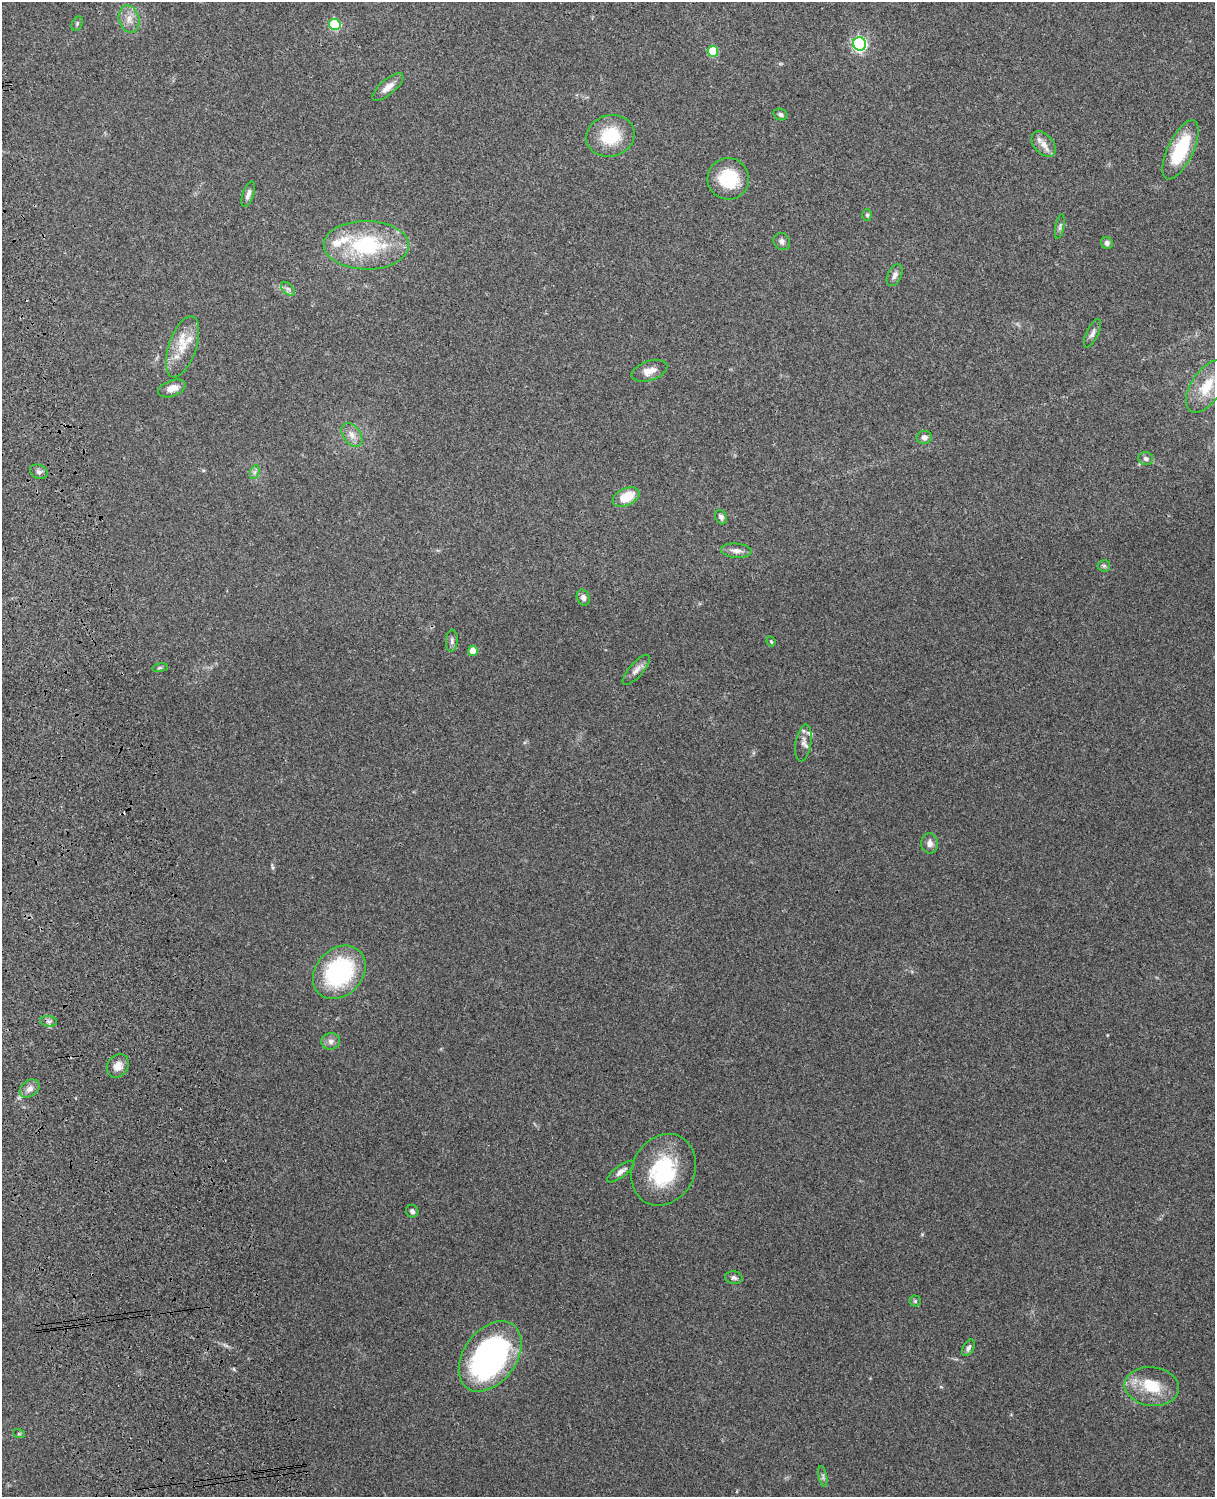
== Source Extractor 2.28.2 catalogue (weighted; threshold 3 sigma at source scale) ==
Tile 7 of 4 x 3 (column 3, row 2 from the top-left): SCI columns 2543-3755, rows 1660-3154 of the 5088 x 4927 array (HDU 1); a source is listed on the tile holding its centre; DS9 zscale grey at full resolution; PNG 1217 x 1499 px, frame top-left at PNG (2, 2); each listed source drawn as its Kron ellipse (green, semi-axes under 4 px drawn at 4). Shown black and unused: <1% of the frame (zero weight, under 3 of 4 exposures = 6% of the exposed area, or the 3 px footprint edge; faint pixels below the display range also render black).
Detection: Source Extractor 2.28.2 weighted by HDU 2 'WHT'; one run over the whole footprint, this tile lists its part. Background 0.217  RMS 0.0083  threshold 0.0375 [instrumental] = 3 sigma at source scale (4.5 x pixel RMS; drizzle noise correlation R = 1.50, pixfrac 1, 0.05/0.05 arcsec/px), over >= 5 px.
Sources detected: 61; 1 inside a brighter object's white glare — neither listed nor drawn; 4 inside a brighter listed object's ellipse — not listed separately; the other 56 listed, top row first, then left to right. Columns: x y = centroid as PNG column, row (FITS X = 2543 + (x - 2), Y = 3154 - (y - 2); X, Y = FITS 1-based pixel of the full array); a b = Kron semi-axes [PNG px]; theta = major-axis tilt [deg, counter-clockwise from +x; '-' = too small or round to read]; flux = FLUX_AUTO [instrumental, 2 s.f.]
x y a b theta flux
129 19 14 10 -74 7.5
77 24 7 5 65 1.4
335 24 6 5 - 52
860 44 7 6 - 160
713 51 5 5 - 32
388 87 19 7 40 6.9
780 114 7 5 -18 2.2
610 136 24 20 14 33
1043 144 15 9 -48 6.9
1180 150 32 12 64 46
728 179 21 20 - 34
248 194 13 5 72 4
867 215 6 5 - 1.4
1060 227 12 4 79 2.1
782 241 9 8 - 3.1
1107 243 6 5 - 2.4
366 245 42 24 -1 75
895 275 12 7 64 3.8
288 289 8 5 -44 2.6
1092 333 15 6 65 3.4
183 347 32 14 71 20
649 371 18 9 19 8
1206 386 29 15 58 25
172 388 14 8 20 7.4
352 435 13 8 -54 6.1
924 437 7 6 - 3.6
1146 459 7 6 - 2.9
39 472 9 6 -20 2.7
255 472 7 4 70 2.1
626 497 14 8 24 19
721 517 7 5 -64 2.5
736 551 15 7 -5 4.9
1104 566 6 6 - 1.6
583 598 8 6 -66 3.4
452 641 11 6 86 2.6
771 641 5 3 - 0.96
473 651 5 5 - 10
160 668 8 4 8 1.3
636 670 19 7 48 5.3
803 743 18 8 81 4.9
930 843 10 8 -88 4.6
339 972 29 23 46 92
48 1021 8 5 -6 2.4
331 1041 9 8 - 3.9
118 1066 12 10 54 7.3
30 1089 11 8 36 4.8
663 1170 37 31 61 60
621 1172 16 6 36 4.3
412 1211 6 6 - 2.5
734 1278 8 6 -7 2.3
915 1301 5 5 - 1.2
968 1348 9 5 63 2.4
490 1356 39 26 53 200
1152 1387 27 19 -7 27
19 1434 6 4 -18 0.93
823 1476 10 3 -80 1.8